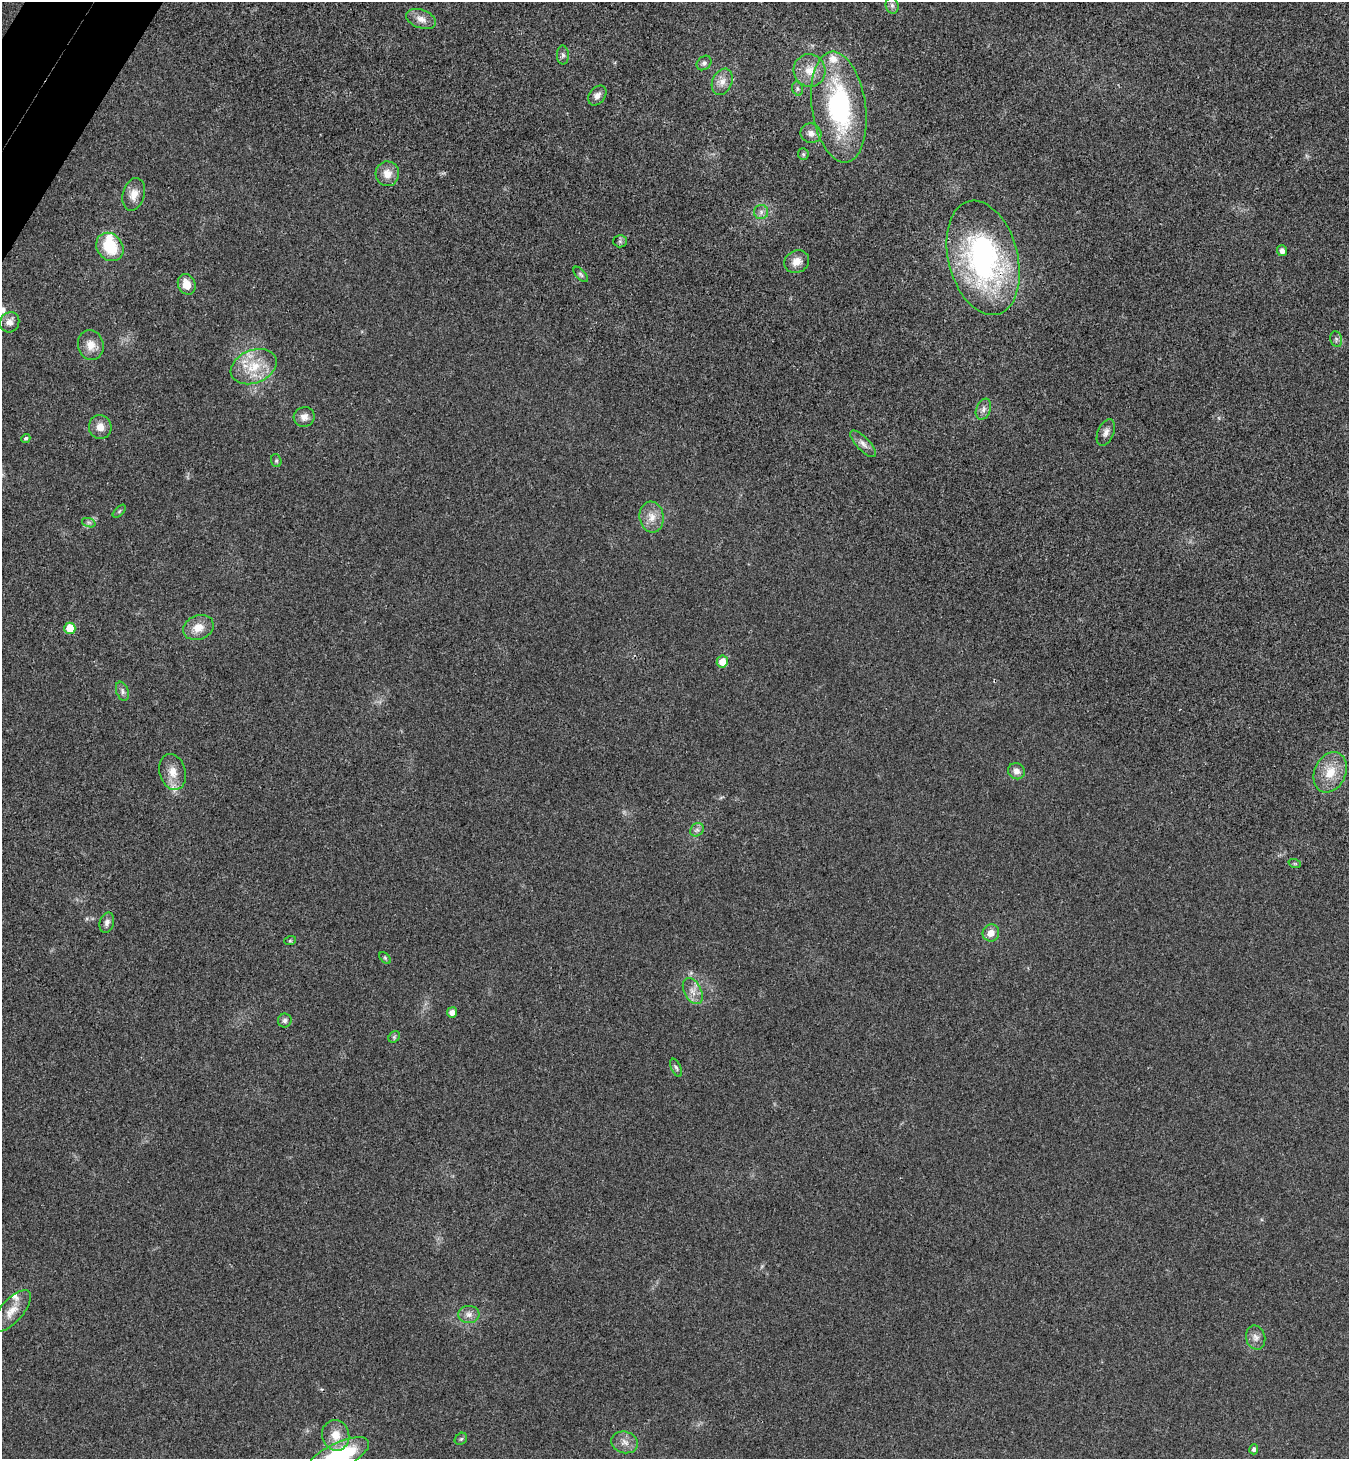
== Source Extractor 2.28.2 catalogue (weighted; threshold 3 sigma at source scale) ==
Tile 11 of 4 x 4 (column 3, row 3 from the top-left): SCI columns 2892-4238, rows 1497-2953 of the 5922 x 5901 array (HDU 1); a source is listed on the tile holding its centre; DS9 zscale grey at full resolution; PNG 1351 x 1461 px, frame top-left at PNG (2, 2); each listed source drawn as its Kron ellipse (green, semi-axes under 4 px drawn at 4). Shown black and unused: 1% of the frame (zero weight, under 3 of 4 exposures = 6% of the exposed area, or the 3 px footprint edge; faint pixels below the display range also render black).
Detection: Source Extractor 2.28.2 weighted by HDU 2 'WHT'; one run over the whole footprint, this tile lists its part. Background 0.0196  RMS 0.0064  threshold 0.0286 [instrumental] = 3 sigma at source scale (4.5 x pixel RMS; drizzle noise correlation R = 1.50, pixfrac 1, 0.05/0.05 arcsec/px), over >= 5 px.
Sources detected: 65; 4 inside a brighter listed object's ellipse — not listed separately; the other 61 listed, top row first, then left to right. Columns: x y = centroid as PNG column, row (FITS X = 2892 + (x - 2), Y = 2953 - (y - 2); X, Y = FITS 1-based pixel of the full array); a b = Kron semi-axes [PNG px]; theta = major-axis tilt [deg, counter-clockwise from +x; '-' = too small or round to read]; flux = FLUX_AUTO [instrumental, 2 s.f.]
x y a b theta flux
892 5 8 6 -74 1.9
421 19 15 9 -20 5.6
563 55 9 6 -89 1.9
704 63 8 6 44 1.9
810 70 16 15 - 10
722 82 14 9 66 5.5
798 89 7 5 -74 1.3
597 95 11 7 52 3.6
839 107 56 27 -82 95
811 133 10 9 - 3.7
803 154 6 5 - 1
387 174 12 11 - 6.7
134 194 16 11 74 6.7
761 212 7 7 - 2.3
620 241 6 6 - 1.3
110 247 15 12 -51 23
1282 251 5 5 - 3
983 258 58 34 -75 150
797 262 13 11 27 6.3
581 274 9 4 -49 1.3
187 284 10 8 -69 7.4
10 322 10 9 - 4.3
1336 339 8 6 -78 1.6
91 345 15 12 -75 7.3
254 367 24 16 22 19
983 409 11 7 69 3.1
304 417 10 10 - 4.6
100 427 12 11 - 5.7
1106 433 14 8 67 3.4
26 438 5 4 - 1.2
863 444 17 6 -47 3.8
276 461 6 5 - 1.1
119 511 8 3 45 0.91
652 517 15 12 -83 7.5
89 523 7 4 -19 1.3
198 627 16 12 19 8.6
70 628 6 5 - 14
722 662 6 5 - 7
122 691 10 6 -70 2.1
1016 771 8 8 - 3.7
173 772 18 13 -74 8.1
1330 772 21 15 65 14
697 830 7 6 - 2
1295 864 6 4 -19 0.75
107 923 10 7 73 2.6
991 933 8 8 - 5
290 941 6 4 18 0.74
385 958 7 4 -46 0.95
693 991 14 8 -62 5.1
452 1012 5 5 - 3.8
285 1020 7 7 - 1.9
394 1037 6 5 - 1.1
676 1068 9 5 -65 1.5
12 1311 26 11 48 9.6
469 1314 10 8 -2 3.7
1256 1337 12 9 -75 4
336 1435 15 13 -76 9.9
461 1439 7 5 42 1.1
625 1442 13 10 -16 4.9
1254 1449 5 4 - 1.8
338 1456 34 13 26 59
Overlapping masked pixels (flux is a lower limit): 1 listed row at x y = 983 258
Isophote crosses this tile's border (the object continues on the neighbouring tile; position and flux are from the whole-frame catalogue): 1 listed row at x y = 338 1456